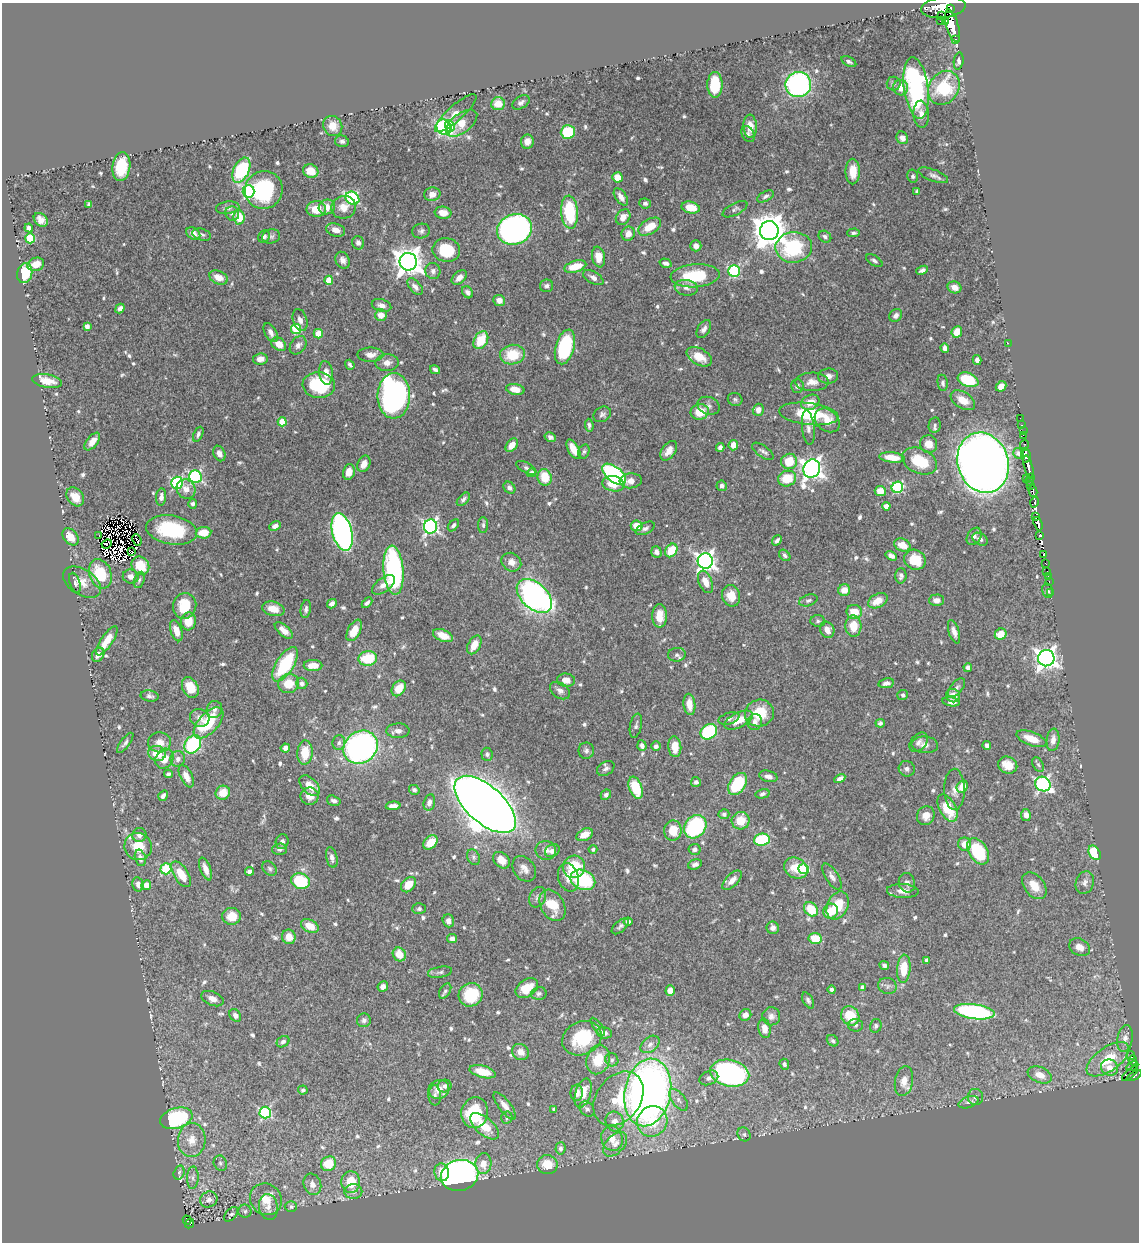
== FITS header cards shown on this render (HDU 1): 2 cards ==
NAXIS1  =                 1137
NAXIS2  =                 1240

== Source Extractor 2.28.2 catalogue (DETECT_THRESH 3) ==
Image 1137 x 1240 px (HDU 1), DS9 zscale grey, 1 PNG px = 1 image px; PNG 1141 x 1244 px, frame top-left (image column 1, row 1240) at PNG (2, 3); each listed source drawn as its Kron ellipse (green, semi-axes under 4 px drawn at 4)
Background 0.551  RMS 0.014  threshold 0.0432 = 3 sigma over >= 5 px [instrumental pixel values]
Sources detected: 714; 11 with non-positive FLUX_AUTO (blend fragments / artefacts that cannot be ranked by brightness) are neither listed nor drawn; of the other 703, the 500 brightest by FLUX_AUTO listed and drawn (203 fainter detections omitted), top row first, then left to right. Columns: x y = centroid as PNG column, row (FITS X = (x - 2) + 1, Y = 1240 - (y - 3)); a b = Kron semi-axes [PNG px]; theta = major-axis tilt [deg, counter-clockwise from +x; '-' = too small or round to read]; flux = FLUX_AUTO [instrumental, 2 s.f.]
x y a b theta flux
943 7 22 10 7 1500
951 9 3 2 - 100
941 16 3 2 - 5.2
941 20 4 2 - 46
945 21 4 2 - 57
952 26 17 6 -74 730
956 39 3 3 - 40
959 61 8 5 81 2.9
849 62 8 4 -30 2.3
894 84 7 7 - 2.6
715 85 12 7 90 33
798 85 13 12 - 230
901 88 8 7 - 10
916 88 31 12 -82 180
944 88 18 14 55 54
521 102 9 6 33 3.3
498 104 7 6 - 15
456 113 27 8 42 7.8
921 114 13 8 -86 7
462 123 18 9 37 18
333 126 10 9 - 12
450 126 6 4 -69 20
750 126 11 7 -87 12
444 127 8 7 - 140
568 132 7 7 - 49
748 134 8 6 -57 2.4
902 138 6 5 - 4.9
342 141 7 5 -13 2.9
527 142 7 6 - 6.9
121 166 14 9 83 32
241 170 13 7 65 90
311 171 8 6 -18 14
853 171 13 7 -90 17
933 175 16 6 -21 4.3
913 176 6 5 - 2.5
617 177 5 5 - 13
264 190 19 18 - 90
249 191 6 6 - 110
917 191 4 4 - 2.7
432 194 8 7 - 6.4
765 196 9 5 29 2.6
621 197 10 5 -56 5.6
352 198 7 6 - 110
645 203 6 5 - 2.6
89 204 4 4 - 2.2
327 207 8 7 - 12
344 207 12 11 - 11
228 208 12 6 7 3.8
691 208 9 6 -13 17
316 209 9 8 - 19
735 209 13 6 27 3
569 212 16 8 -86 58
443 213 8 6 -7 8.6
232 214 7 6 - 3.9
239 217 7 5 -83 20
623 217 8 6 53 8.9
41 220 8 6 -44 6.6
650 227 12 7 31 19
29 228 4 4 - 2.7
514 229 18 15 22 370
336 230 10 6 -17 7.4
421 231 9 7 11 3.1
769 231 9 9 - 1900
853 233 6 4 2 2.3
193 234 7 5 -36 7
628 234 7 6 - 7.3
202 235 9 5 -15 2.8
264 236 6 5 - 2.5
271 236 9 7 14 2.7
825 237 7 5 -36 2.9
30 238 5 5 - 52
358 243 7 6 - 3.5
696 246 5 5 - 5.3
794 247 18 15 6 73
446 250 14 12 -9 38
598 257 10 6 -80 13
343 260 9 7 -63 4.5
874 261 9 5 -32 2.7
408 262 9 8 - 1200
666 263 6 4 -16 4
36 264 8 6 19 8.2
575 266 11 5 16 21
922 270 6 4 24 3.1
433 271 8 7 - 3.7
734 271 6 6 - 91
25 273 10 7 75 35
695 276 24 11 4 52
218 277 9 6 -22 11
459 277 9 5 40 6.7
593 278 11 6 -30 4.8
329 280 4 4 - 21
546 286 7 6 - 3
415 287 10 5 -48 5
955 287 7 5 -20 8.7
686 288 11 8 -10 5.4
467 292 6 5 - 3.2
499 300 6 5 - 6.5
381 305 10 6 -16 5.5
120 309 5 4 - 4.1
381 315 6 5 - 9.4
896 315 7 6 - 3.9
300 320 11 7 -73 5.1
87 326 4 4 - 5.2
296 329 5 5 - 50
704 329 10 6 57 3.9
957 332 6 5 - 15
271 333 10 5 -61 5.2
318 334 4 4 - 17
481 340 10 6 62 28
1008 343 2 2 - 17
279 344 8 6 -36 13
298 345 10 7 53 4
565 347 18 9 74 81
945 348 5 4 - 4.4
370 355 13 7 0 7.3
512 355 12 9 9 30
699 357 14 8 -30 14
260 359 7 5 8 5.6
977 360 5 4 - 3.8
387 363 11 8 3 6.7
350 365 5 3 - 2.2
435 370 5 3 - 2.5
326 373 12 6 -84 9
828 376 10 7 6 5.5
968 380 11 7 -20 42
47 381 15 6 -10 13
812 382 16 9 0 9.2
943 383 8 5 -81 2.8
319 385 16 13 -4 62
797 386 7 6 - 3
1001 386 6 4 43 8.3
515 389 9 5 -11 12
394 396 23 16 89 320
735 399 7 6 - 2.2
963 400 13 8 -32 13
810 402 9 7 25 10
708 406 11 8 -22 4.6
758 410 6 5 - 6.8
700 412 9 8 - 21
602 414 9 7 29 3.1
809 414 30 11 -7 57
1020 418 2 2 - 2.7
827 420 14 10 -39 12
282 422 4 4 - 18
589 425 7 4 -85 2.9
935 425 8 6 79 2.6
1022 425 3 2 - 14
808 428 17 6 -84 5.3
1023 431 2 2 - 4.4
198 434 8 4 65 2.7
1023 435 2 2 - 6.2
550 437 5 5 - 2.9
92 441 10 5 51 9.9
929 444 9 8 - 10
512 445 8 5 52 9.6
733 445 5 4 - 9.6
1024 445 6 3 76 16
720 447 4 4 - 3.3
573 449 11 5 -60 14
584 451 7 5 72 2.2
669 451 11 6 54 9.1
763 451 12 5 -35 3.5
219 453 8 6 -65 5.4
1018 453 5 5 - 2.8
1026 455 7 5 -85 200
892 457 13 5 -7 15
789 461 8 7 - 26
920 461 18 12 -24 33
983 463 31 25 -71 1400
364 464 8 6 66 8.3
1028 467 12 3 -76 400
526 468 11 5 -29 2.6
812 469 9 8 - 610
349 472 8 6 75 10
531 473 4 4 - 2.9
614 474 14 7 -38 150
195 477 6 6 - 140
545 477 8 7 - 23
1030 477 3 2 - 6.4
787 478 9 7 19 24
1026 479 3 2 - 6.7
631 481 11 7 5 6.2
1029 481 4 2 - 6
177 483 6 6 - 130
613 484 11 7 -10 18
722 486 5 5 - 3.1
1031 486 4 2 - 30
897 487 6 5 - 100
509 488 6 5 - 3.3
186 489 10 9 - 8.3
880 491 5 5 - 12
1033 491 5 3 - 96
75 497 10 8 -50 15
161 497 9 5 84 5.6
463 499 8 4 45 2.7
1035 502 5 3 - 110
193 504 5 4 - 2.7
886 506 4 4 - 6.8
1036 517 3 2 - 67
1038 524 7 4 -69 130
453 525 7 4 50 2.3
483 525 8 5 90 2.1
275 526 6 4 26 4.1
431 526 7 6 - 270
637 526 6 5 - 15
645 528 10 5 27 3.5
171 530 25 14 -10 71
342 532 19 10 -75 340
203 533 8 6 5 19
1040 535 4 3 - 66
99 536 3 2 - 2.8
974 536 9 6 57 3.3
70 537 10 6 -52 14
980 539 8 6 -28 2.9
137 540 6 2 -66 2.3
777 540 5 3 - 2.6
107 544 5 3 - 4.1
902 545 8 6 -23 13
671 550 7 5 55 26
132 552 3 2 - 3.5
656 552 6 5 - 4.3
1044 554 3 3 - 53
785 555 6 5 - 2.4
891 556 6 4 -31 4
915 560 11 9 -29 24
705 561 8 7 - 450
511 562 10 9 - 6.8
1045 563 3 2 - 27
140 566 10 8 -49 22
394 570 24 10 -85 160
1046 572 3 3 - 27
100 574 15 11 -69 42
901 576 7 5 88 3.2
1048 576 2 2 - 3.2
131 577 8 7 - 5.9
139 580 8 5 75 2.3
82 582 21 12 -33 13
705 582 12 6 -67 12
1049 582 3 2 - 7.4
75 583 10 5 -71 2.5
383 585 13 7 36 7.4
844 590 6 5 - 10
1048 591 7 5 -76 2.3
1051 592 3 2 - 7.9
534 596 21 13 -42 310
731 596 11 9 -71 13
808 600 9 5 18 2.7
936 600 7 6 - 5.8
878 601 10 6 28 14
367 603 6 4 48 2.7
332 604 5 4 - 3.5
185 606 13 11 74 29
273 609 11 7 -14 13
306 609 9 5 82 3.1
854 612 8 7 - 18
659 616 11 7 90 13
188 621 9 7 83 16
818 621 7 5 -6 2.5
853 626 10 8 -87 18
284 630 11 5 -41 9
354 630 12 6 62 19
827 630 8 7 - 7.4
176 631 11 5 -70 10
954 632 12 5 -72 5.7
1001 634 6 5 - 15
443 635 10 5 -23 13
107 641 17 6 56 16
474 645 10 6 61 13
98 655 7 5 58 5.9
677 655 9 7 9 2.9
1046 658 8 8 - 600
368 659 9 7 7 38
285 664 19 8 58 59
313 665 9 5 -1 15
968 667 5 4 - 2.7
566 680 9 6 -5 8.5
302 683 6 5 - 3.1
886 683 8 5 9 3.6
289 684 10 9 - 18
190 687 11 7 -63 15
399 688 8 6 54 16
956 688 11 6 50 3.2
560 691 11 7 -34 4.4
903 695 5 5 - 2.1
149 696 9 5 -10 2.8
953 696 7 6 - 12
951 702 8 4 -8 4.2
689 704 11 6 -83 12
214 709 8 7 - 3.5
759 713 14 13 - 29
200 718 10 8 -24 6.3
729 719 10 5 16 2.8
739 720 15 7 26 17
755 722 8 7 - 5
209 723 19 9 47 47
880 723 5 4 - 2.6
636 726 12 6 78 2.6
398 731 11 7 1 5.1
709 732 9 7 36 98
1031 739 16 6 -20 17
1053 740 11 6 83 6.6
159 742 11 10 - 8.5
919 742 11 7 50 4.5
125 743 12 4 53 3.2
339 743 7 6 - 3
193 744 9 7 55 79
925 745 13 8 -5 6.1
987 745 4 4 - 3.8
642 746 5 4 - 3.5
656 746 5 4 - 2.7
361 747 18 15 37 280
675 747 10 6 -85 15
285 748 4 4 - 4.6
586 751 8 8 - 3.3
305 752 12 7 86 22
157 753 8 7 - 18
487 754 6 5 - 2.5
164 759 10 8 61 14
178 759 8 7 - 4.5
1008 765 10 8 -24 15
1038 765 8 5 -62 2.1
606 768 9 6 30 3.1
907 769 8 7 - 3.6
168 774 4 3 - 2.1
186 776 12 6 -64 9
768 776 9 5 -13 5.1
840 778 6 4 29 4.5
696 782 5 5 - 3.2
737 784 12 8 56 47
1043 784 8 7 - 220
310 786 12 7 -47 12
962 787 6 5 - 16
636 788 11 6 -70 33
955 789 20 10 -89 8.5
414 790 5 4 - 2.3
223 793 7 7 - 15
762 794 7 4 14 2.7
606 795 5 4 - 3.1
163 796 5 4 - 3.3
310 796 9 8 - 8.6
334 801 7 5 -16 3
429 802 8 5 75 4.8
485 804 38 18 -41 2500
393 806 7 4 3 5.5
947 808 15 8 -62 34
724 814 5 5 - 2.3
1026 815 6 5 - 6.2
926 816 9 8 - 8.5
741 821 9 8 - 18
695 827 12 10 50 120
673 831 10 8 88 18
139 835 7 7 - 5.8
585 835 9 5 26 9.5
762 840 8 6 7 71
282 842 7 6 - 3.7
430 842 8 5 45 17
965 844 7 6 - 10
138 846 14 13 - 23
280 849 7 6 - 3.1
593 849 4 4 - 2.4
695 849 6 5 - 3.2
546 850 10 9 - 5.7
552 851 8 6 26 4.1
978 851 14 9 -58 64
1095 853 8 5 -58 36
332 857 10 5 -77 4.4
473 857 8 6 -65 2.4
140 858 8 5 -76 5.4
501 860 9 7 -45 10
695 864 7 5 19 3.7
574 867 11 11 - 36
796 868 12 10 -31 19
166 869 5 5 - 68
206 869 12 5 -69 7.8
270 869 8 6 -46 2.6
524 869 14 10 -54 6.9
804 869 5 5 - 63
249 871 4 4 - 3.7
181 874 14 7 -57 19
568 877 14 10 -74 9.7
832 877 15 6 -58 4.9
583 880 13 9 -23 66
732 880 12 6 45 7.6
301 881 9 8 - 53
1085 882 12 9 71 4.8
907 883 10 8 -75 3.5
138 884 7 5 -77 4.3
146 885 5 5 - 8.4
408 885 9 6 46 14
1034 886 15 10 -51 15
903 891 16 7 -3 7.1
538 897 11 8 62 3.9
553 905 17 11 -60 24
838 906 15 10 65 28
419 909 6 5 - 2.1
811 909 8 6 -51 28
831 911 8 7 - 18
232 916 9 8 - 16
448 921 6 5 - 5.8
628 922 4 4 - 3.5
310 926 9 6 -29 12
620 926 10 5 42 3
773 928 6 6 - 4.2
289 937 7 6 - 12
815 938 6 5 - 22
452 939 5 4 - 4.5
1080 947 11 8 -29 7
399 954 7 6 - 16
927 960 4 4 - 4.6
884 965 5 4 - 2.4
904 969 14 6 86 26
440 972 12 5 9 2.8
887 986 9 8 - 3.8
383 987 5 5 - 5.1
863 987 4 4 - 5.6
527 988 12 8 35 17
832 989 4 4 - 2.4
445 991 8 5 58 2.1
670 991 5 4 - 10
539 993 8 6 11 2.4
471 995 12 11 - 33
212 999 12 7 -22 5.7
808 1000 9 5 -60 2.6
974 1012 20 7 -8 150
235 1015 7 5 -53 4.6
745 1015 6 5 - 6.1
771 1016 9 9 - 4.6
850 1016 10 8 -55 29
364 1020 7 6 - 2.8
855 1025 7 6 - 2.4
876 1026 7 5 76 2.3
598 1027 11 4 -55 2.6
764 1028 10 6 -81 9
604 1033 8 5 -15 4.1
582 1038 20 16 25 52
1125 1038 13 7 80 6.8
833 1041 6 5 - 2.2
283 1042 7 5 34 2.7
650 1044 10 7 40 4.7
520 1052 9 7 -39 8.6
1131 1055 4 2 - 11
1108 1059 25 12 35 33
598 1060 15 11 74 27
612 1060 7 6 - 2.7
1133 1060 5 3 - 5.2
784 1064 5 4 - 2.7
1132 1066 6 3 28 69
1110 1068 9 8 - 10
483 1072 13 6 -15 17
730 1073 20 13 -12 270
1130 1074 10 3 39 24
1040 1075 12 7 -22 13
1134 1076 8 3 29 130
709 1078 10 6 24 3.9
904 1081 15 9 80 9.8
445 1086 7 6 - 3.5
439 1089 10 9 - 9.8
303 1090 5 4 - 2.1
648 1092 34 23 79 700
577 1093 8 6 87 7.2
583 1093 15 7 73 16
435 1095 10 6 -89 2.8
975 1097 8 7 - 3.7
618 1099 30 22 53 45
679 1100 13 6 -52 5.1
969 1102 10 5 19 4.1
505 1106 16 6 -52 7.1
554 1109 4 3 - 2.8
587 1109 8 6 -48 2.8
265 1113 6 6 - 120
475 1113 15 13 76 44
507 1117 6 5 - 2.1
176 1118 17 10 18 110
615 1121 10 9 - 7.4
652 1121 16 14 50 29
484 1126 17 8 -40 19
744 1134 7 6 - 2.5
612 1138 13 10 -73 13
192 1140 17 14 85 15
615 1144 14 9 48 9.1
560 1148 6 5 - 3.1
220 1163 8 6 -65 2.9
328 1164 8 7 - 26
483 1164 10 8 88 11
547 1165 10 9 - 18
442 1172 9 7 -81 12
179 1173 7 5 72 2.3
459 1175 19 15 14 470
193 1178 11 5 88 4.1
351 1182 11 9 -84 25
312 1184 11 8 -69 6.7
353 1191 9 7 -1 4.6
209 1199 9 7 29 5.4
266 1199 16 15 - 17
268 1207 13 9 -81 6.6
291 1207 6 5 - 2.2
245 1211 6 6 - 2.3
231 1214 9 5 47 2.6
187 1220 4 3 - 19
189 1223 5 3 - 26
At the frame edge (FLAGS 8, measured only in part): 1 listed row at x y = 943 7
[203 fainter detections neither listed nor drawn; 11 non-positive-flux detections neither listed nor drawn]